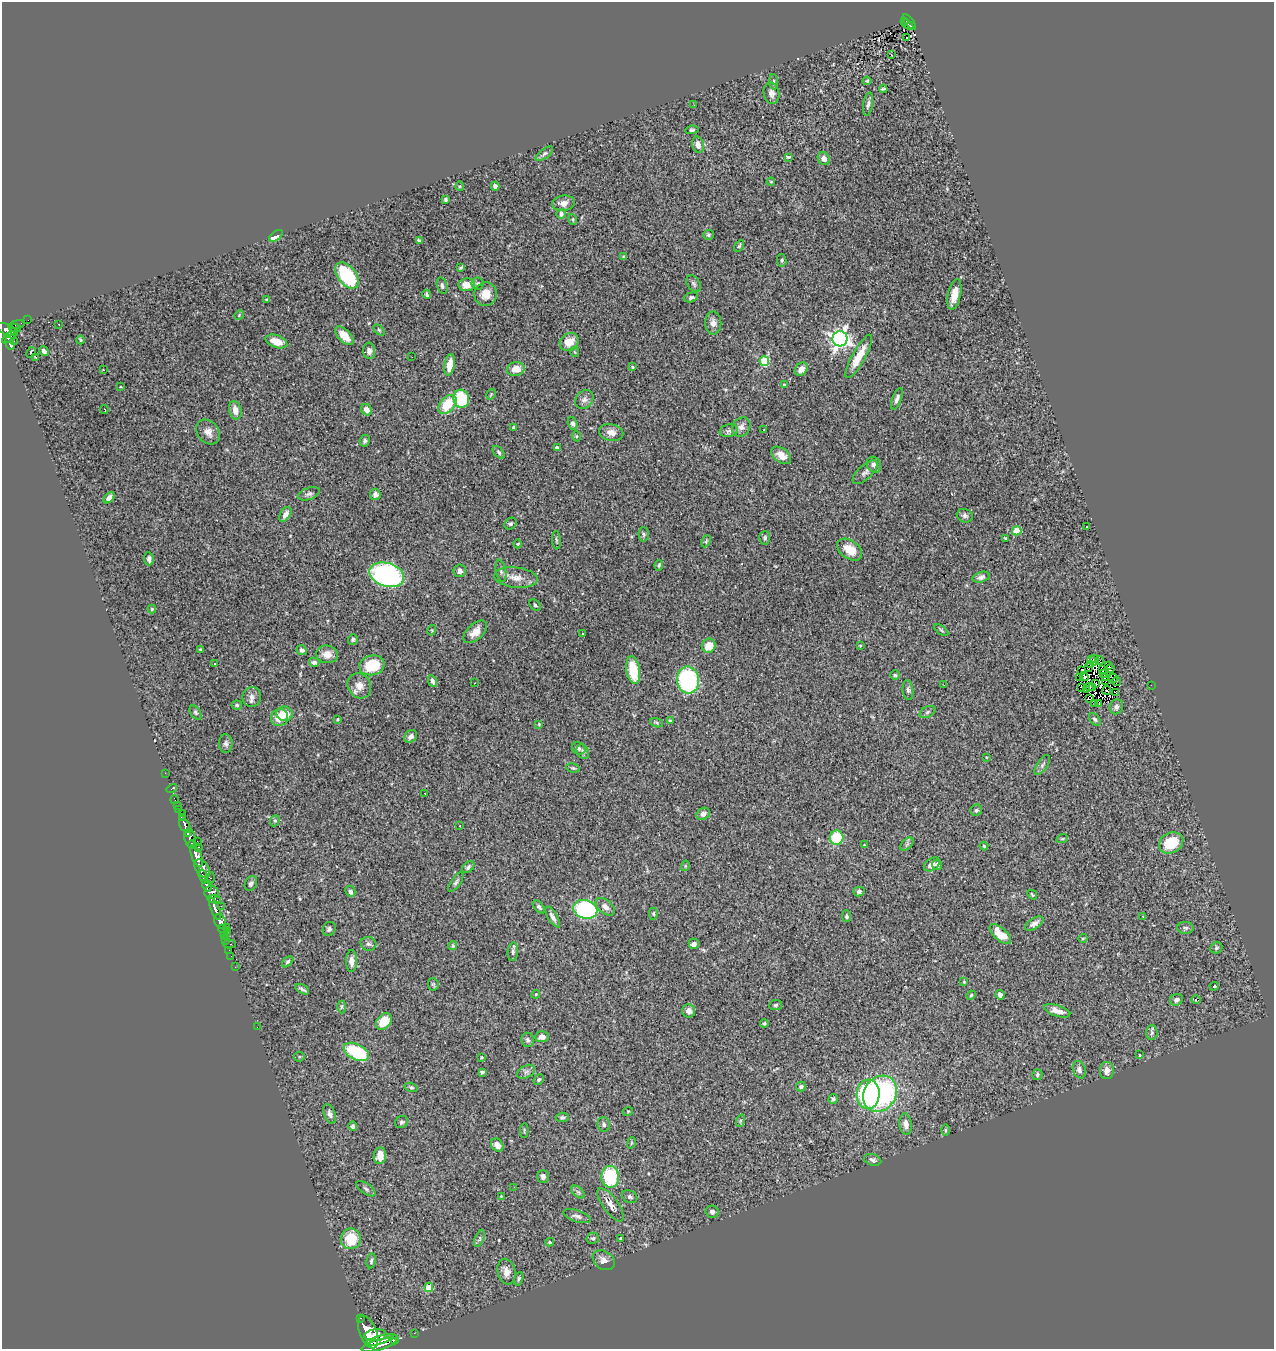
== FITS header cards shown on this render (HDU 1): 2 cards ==
NAXIS1  =                 1272
NAXIS2  =                 1347

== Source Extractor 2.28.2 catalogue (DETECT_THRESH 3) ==
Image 1272 x 1347 px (HDU 1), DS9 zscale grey, 1 PNG px = 1 image px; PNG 1276 x 1351 px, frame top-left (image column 1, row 1347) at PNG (2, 2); each listed source drawn as its Kron ellipse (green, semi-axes under 4 px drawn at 4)
Background 0.692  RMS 0.041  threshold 0.124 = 3 sigma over >= 5 px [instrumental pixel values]
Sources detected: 337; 6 with non-positive FLUX_AUTO (blend fragments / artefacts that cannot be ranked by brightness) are neither listed nor drawn; the other 331 listed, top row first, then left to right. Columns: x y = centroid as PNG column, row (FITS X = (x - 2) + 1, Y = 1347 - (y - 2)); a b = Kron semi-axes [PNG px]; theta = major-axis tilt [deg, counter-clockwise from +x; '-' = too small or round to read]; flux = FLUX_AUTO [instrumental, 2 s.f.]
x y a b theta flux
904 22 3 2 - 6.4
909 22 9 3 -51 64
908 24 6 3 -32 28
907 37 2 2 - 3.7
891 55 3 2 - 3
867 81 4 3 - 2.7
774 82 7 3 -86 4
883 89 4 2 - 3.1
771 93 11 8 -80 13
868 104 12 4 81 8.9
694 105 2 2 - 2.1
692 130 6 4 7 5
698 145 8 5 -76 14
544 154 10 4 37 7.3
789 157 4 3 - 11
824 159 7 5 -57 15
771 182 4 4 - 2.5
460 186 5 4 - 3.2
495 186 4 4 - 8.6
445 200 4 3 - 4.1
564 203 11 7 6 17
561 214 5 5 - 10
573 219 5 4 - 3.5
708 235 5 5 - 5
276 236 8 3 35 37
419 240 4 3 - 4.6
739 246 6 4 59 4.3
624 257 4 3 - 4
782 260 6 4 -82 5.1
461 267 4 3 - 3.4
347 275 15 9 -52 180
478 283 6 6 - 5.6
694 284 9 6 -53 6.9
467 285 8 6 7 32
442 286 8 5 -73 6.8
427 294 5 3 - 4.3
486 294 12 11 - 31
954 294 15 6 78 35
691 297 7 4 13 7.1
267 299 4 3 - 2.8
239 315 5 4 - 2.9
28 320 2 2 - 4.5
713 323 11 8 89 16
17 324 7 4 9 68
59 324 3 2 - 2.8
15 328 6 4 -13 190
7 330 11 5 -23 650
379 330 6 4 -45 3.8
15 331 3 3 - 93
344 336 12 6 -45 30
9 337 8 3 40 190
840 339 7 7 - 1200
80 340 4 3 - 2.2
14 341 3 2 - 4.5
276 341 11 6 -19 33
569 342 10 8 35 38
10 344 7 3 -69 210
44 351 5 3 - 8.7
369 351 8 6 -85 12
31 352 6 3 63 7.3
575 352 5 3 - 2.4
859 356 24 6 61 52
412 357 2 2 - 1.6
36 358 3 3 - 10
764 361 5 5 - 150
450 365 11 5 79 39
632 367 4 3 - 2.5
516 369 9 7 10 28
801 369 7 5 50 15
103 370 3 2 - 6.7
784 385 4 3 - 2.7
120 387 2 2 - 2.2
491 394 6 3 57 2.7
461 399 9 8 - 120
897 399 11 4 70 11
584 400 10 8 46 12
447 404 11 7 47 78
104 409 4 2 - 3.7
235 410 9 6 -76 21
366 410 6 5 - 16
573 423 6 4 -71 7
514 427 3 3 - 3.6
741 427 10 8 52 14
763 430 3 2 - 4.1
729 431 9 6 11 8.1
208 432 13 10 -50 20
611 432 12 8 -11 19
576 436 5 3 - 2.4
365 441 6 5 - 6.2
557 448 4 4 - 13
499 452 7 4 -47 4.9
781 455 11 7 -36 27
874 465 8 7 - 13
865 472 15 7 42 13
309 494 11 6 19 9.3
375 494 6 5 - 10
109 498 7 4 47 13
285 514 8 5 57 16
965 516 8 6 -20 8.1
511 524 6 5 - 5.5
1086 527 3 2 - 2.8
1017 531 4 4 - 81
644 534 7 5 -87 5
765 538 7 5 86 6.3
1006 538 4 3 - 3.6
556 540 9 3 -85 4.6
706 541 6 4 65 3.4
518 544 4 3 - 2
850 550 14 9 -36 41
149 559 6 4 -85 8.7
659 565 5 3 - 3.3
460 571 6 6 - 12
501 571 11 5 -79 7.1
387 575 18 11 -17 550
981 577 8 5 16 10
516 578 22 10 -6 29
535 605 6 4 -45 4.4
152 609 4 4 - 3.4
432 630 5 3 - 2.6
941 630 8 4 -36 3.8
475 632 14 8 43 27
583 633 2 2 - 2.5
353 639 5 5 - 5.2
860 645 4 2 - 2.3
709 646 7 6 - 43
201 649 3 3 - 3.3
302 650 5 5 - 8.7
327 654 11 9 -6 21
1091 659 3 2 - 9.5
1094 660 5 2 - 3.2
1100 661 4 2 - 5.1
314 662 5 4 - 8.8
214 663 3 3 - 13
1090 664 2 2 - 4
372 665 13 9 13 89
1108 665 2 2 - 2
1088 668 4 3 - 2.9
1110 669 4 3 - 1.7
633 670 14 6 -80 92
1082 670 3 2 - 2.3
1102 670 3 3 - 4.4
1104 674 3 2 - 3.9
895 675 5 5 - 4
1080 677 3 2 - 2.6
1084 677 4 3 - 1.9
1105 677 3 2 - 3.4
1113 678 4 2 - 1
688 680 13 11 -80 310
433 681 6 4 -65 9.2
1105 681 2 2 - 1.1
1116 682 5 2 - 7.4
474 683 3 2 - 3.5
1096 684 4 2 - 2.4
944 685 3 2 - 4
1151 685 2 2 - 1.3
359 686 13 11 -55 25
1090 686 2 2 - 1.3
1082 688 3 2 - 5.3
1093 688 3 2 - 0.47
908 690 10 5 -85 7.2
1086 690 4 2 - 2.1
1107 690 4 2 - 2.3
1115 692 3 2 - 9
252 697 10 9 - 13
1089 698 4 3 - 1.4
1095 703 2 2 - 4.2
1099 703 3 2 - 1.9
237 705 5 4 - 4
1116 707 7 6 - 9.1
196 712 8 5 -55 5
928 712 8 5 28 6
284 714 8 7 - 43
279 718 9 8 - 43
338 719 3 3 - 2.9
1095 719 7 5 -49 5.6
670 720 3 3 - 2.7
656 723 6 4 -20 4.4
539 724 3 3 - 2.8
411 736 7 5 44 12
226 743 9 7 89 8.4
579 748 7 6 - 7.2
583 752 8 5 -58 6.5
986 757 3 2 - 2.1
1042 765 11 5 55 7.9
573 768 7 4 -9 4.3
165 773 2 2 - 6.8
172 789 5 3 - 11
425 793 3 2 - 6.3
175 800 4 2 - 14
177 806 3 2 - 15
179 809 3 3 - 32
976 810 6 5 - 4.6
182 813 2 2 - 8.1
703 814 7 5 30 12
182 818 3 3 - 85
275 821 6 4 68 4.3
185 826 7 5 -55 190
460 826 2 2 - 1.9
188 834 3 3 - 350
190 838 9 5 -82 560
837 838 7 7 - 88
1062 839 6 3 18 3
197 841 2 2 - 4.7
1171 843 13 10 28 96
192 844 4 4 - 520
907 844 8 4 45 5.9
864 845 3 3 - 2
984 846 4 4 - 3.3
198 847 3 2 - 77
197 856 12 5 -70 1500
932 864 9 6 35 14
937 865 5 5 - 8.4
685 866 5 3 - 3
468 867 7 5 39 6.3
202 869 10 6 -55 870
203 876 7 3 -73 260
210 878 6 4 83 170
456 882 11 5 54 6.9
251 883 8 5 60 7.6
207 885 6 4 -59 440
350 891 6 5 - 9.6
211 892 7 6 - 500
859 892 5 4 - 6.3
1032 895 5 3 - 3.2
214 899 7 3 -6 190
221 906 2 2 - 9.4
539 907 8 4 -49 6.9
605 907 11 6 -40 14
215 909 12 4 -69 970
585 909 12 9 -16 320
653 914 6 4 -89 3.9
846 916 6 4 -83 5.4
1143 916 3 3 - 3.7
553 917 12 4 -59 11
220 921 8 5 -68 1000
1034 924 10 5 31 12
226 927 2 2 - 9.9
1185 928 8 6 -1 6.4
329 929 7 6 - 6.2
223 930 6 3 -65 21
227 932 3 3 - 13
1000 934 13 6 -42 45
224 935 3 2 - 13
1083 938 4 3 - 2.8
226 940 2 2 - 9.5
230 944 6 2 0 40
368 944 8 7 - 7.6
694 944 5 5 - 13
453 946 4 4 - 4.2
1216 948 6 5 - 4.7
229 950 2 2 - 15
513 952 9 5 85 7.8
231 956 2 2 - 5.1
351 961 11 5 89 19
288 962 7 4 45 4.8
235 967 2 2 - 10
964 982 4 3 - 2.4
433 984 6 5 - 4.5
1214 986 5 3 - 3.3
302 989 7 2 -29 5.8
536 994 4 3 - 2.7
971 995 4 4 - 3.5
1000 995 5 4 - 11
1196 999 4 3 - 7.5
1176 1000 7 5 29 9.6
776 1005 6 5 - 4.9
341 1007 6 4 89 3.9
689 1011 7 6 - 11
1057 1011 13 5 -18 20
384 1021 9 6 47 60
764 1023 4 4 - 3
257 1027 2 2 - 22
1152 1033 7 5 88 6.1
542 1037 7 5 5 13
528 1040 7 6 - 7.2
356 1052 14 7 -26 180
1140 1055 4 3 - 2.2
299 1057 5 5 - 3.7
482 1057 4 3 - 2.5
1079 1070 9 6 -71 11
1107 1070 8 7 - 16
482 1072 4 3 - 4.8
526 1072 9 6 29 9.4
1037 1075 5 5 - 5.2
539 1080 6 4 46 4.3
801 1086 5 5 - 8.6
411 1087 6 4 -16 4.5
868 1094 15 11 85 320
880 1094 19 16 58 450
833 1099 5 4 - 4.9
628 1111 5 3 - 2.5
330 1114 10 5 -70 10
562 1117 6 4 4 5.3
740 1121 6 4 72 4.6
402 1122 7 5 31 6.3
604 1124 7 6 - 6.5
906 1124 11 6 -83 17
353 1126 5 4 - 5.7
524 1130 7 3 86 2.8
946 1130 5 3 - 2.8
631 1143 6 3 71 2.6
497 1145 7 5 -51 18
380 1156 8 6 82 35
873 1160 9 5 -18 7.5
543 1177 6 5 - 10
610 1177 11 9 -84 160
514 1187 2 2 - 9.3
366 1189 11 5 -34 6.9
578 1192 8 4 -44 6.1
501 1196 2 2 - 1.7
630 1197 8 6 -28 6.8
610 1205 20 7 -54 22
712 1212 7 6 - 9.7
577 1216 14 6 -17 11
479 1238 9 4 69 5.2
593 1238 6 5 - 5.7
620 1238 3 2 - 2.7
351 1239 10 10 - 69
550 1242 4 4 - 2.7
604 1260 12 9 -34 17
371 1261 7 4 81 5.4
506 1272 13 9 -77 21
519 1279 7 4 72 4.3
429 1287 4 4 - 60
361 1318 3 2 - 30
368 1332 17 8 -69 3100
414 1333 2 2 - 12
376 1335 11 6 5 1700
394 1339 5 3 - 92
380 1340 14 4 16 780
379 1345 18 5 16 2100
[6 non-positive-flux detections neither listed nor drawn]